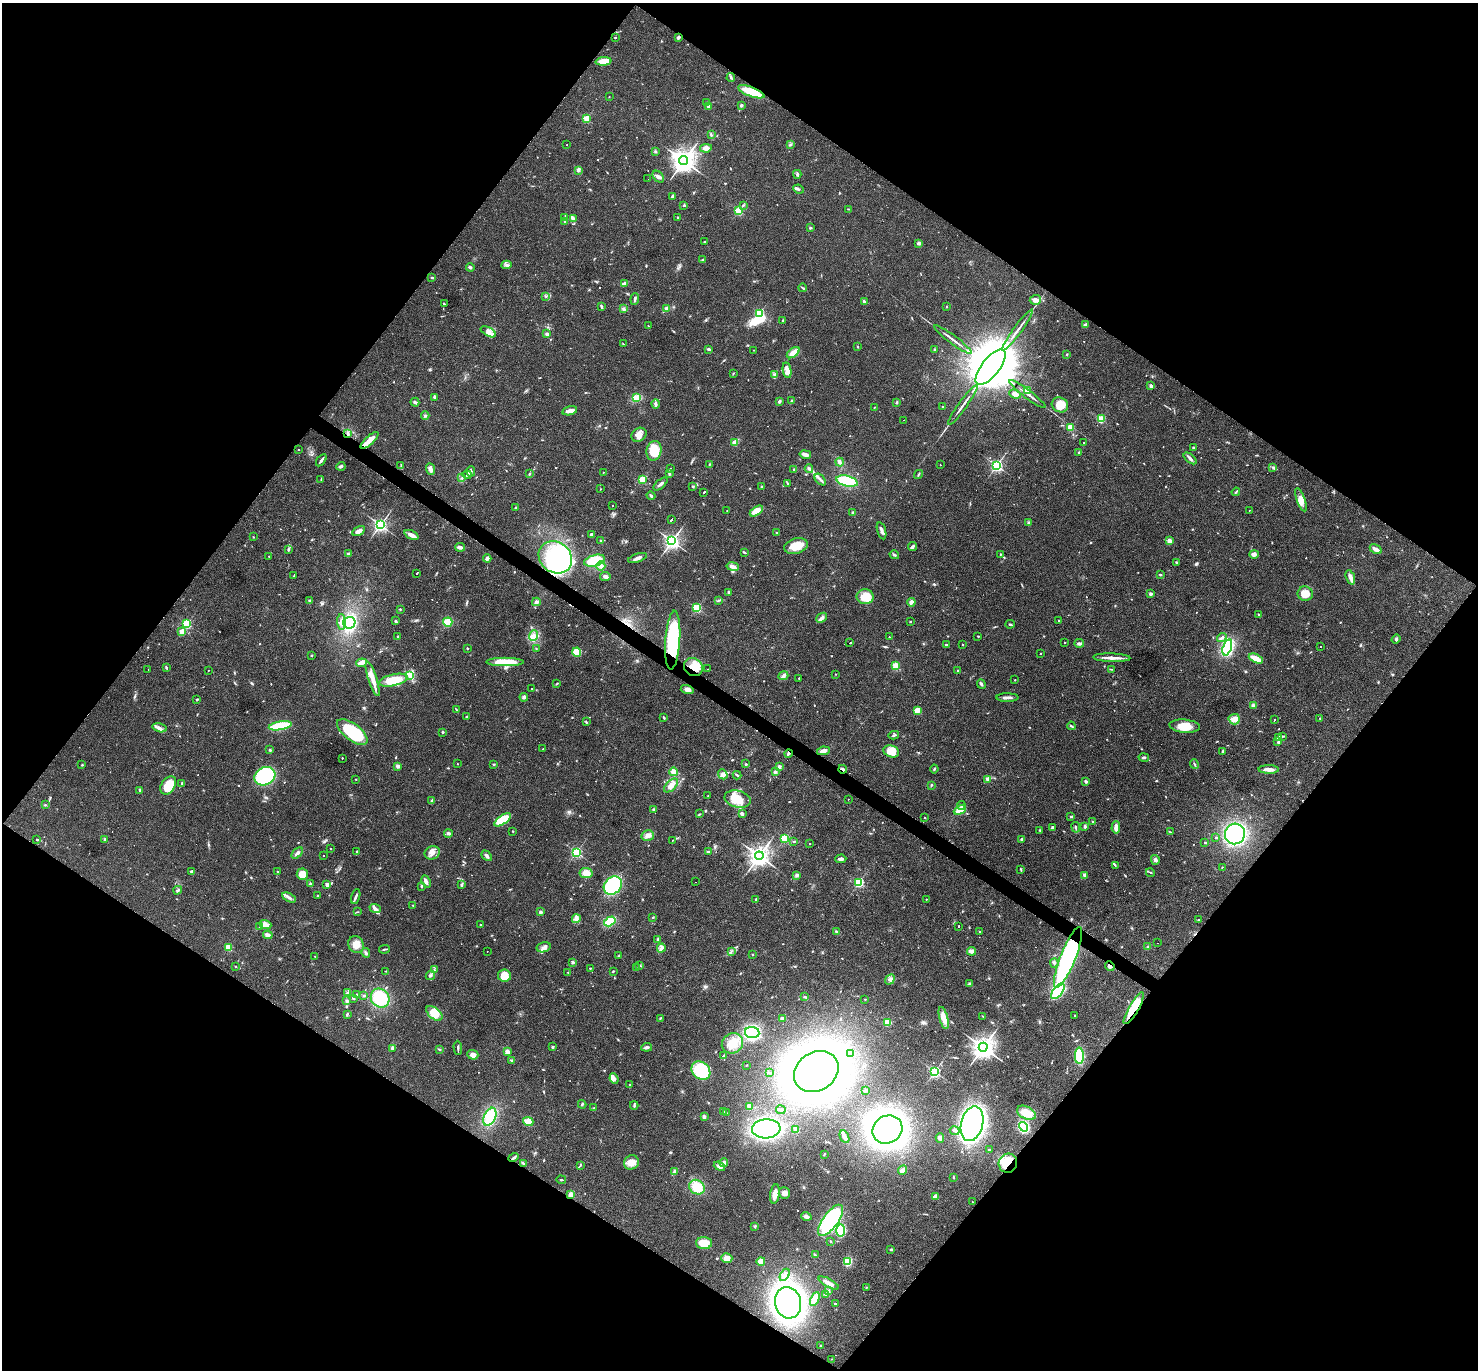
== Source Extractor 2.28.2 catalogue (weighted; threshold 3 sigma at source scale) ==
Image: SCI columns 1-5901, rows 289-5759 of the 5901 x 5907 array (HDU 1 of 3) = the unmasked area's bounding box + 8 px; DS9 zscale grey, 4 x 4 block average (1 PNG px = mean of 4 x 4 image px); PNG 1480 x 1372 px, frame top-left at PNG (2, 3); each listed source drawn as its Kron ellipse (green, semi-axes under 4 px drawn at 4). Shown black and unused: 50% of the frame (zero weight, under 3 of 4 exposures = <1% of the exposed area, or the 3 px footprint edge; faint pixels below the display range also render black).
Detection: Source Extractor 2.28.2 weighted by HDU 2 'WHT'. Background 0.0572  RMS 0.0052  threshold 0.0232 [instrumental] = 3 sigma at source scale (4.5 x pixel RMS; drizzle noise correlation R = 1.50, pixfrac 1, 0.05/0.05 arcsec/px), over >= 5 px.
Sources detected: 922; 4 too faint to see at this stretch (4 x 4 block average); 8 inside a brighter object's white glare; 30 cosmic-ray / hot-pixel residue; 1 long thin detection or spike segment (spike, bleed or trail) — neither listed nor drawn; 11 coinciding with a brighter row at this scale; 39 inside a brighter listed object's ellipse — not listed separately; of the other 829, all 500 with FLUX_AUTO >= 1.9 (the completeness limit of this list) listed and drawn (329 fainter detections not listed), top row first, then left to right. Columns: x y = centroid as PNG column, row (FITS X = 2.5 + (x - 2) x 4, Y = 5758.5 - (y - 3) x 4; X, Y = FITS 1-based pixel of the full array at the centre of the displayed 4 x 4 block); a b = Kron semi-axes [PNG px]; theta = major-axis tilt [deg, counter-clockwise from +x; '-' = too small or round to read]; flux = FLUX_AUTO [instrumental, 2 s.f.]
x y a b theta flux
615 37 2 2 - 7.2
678 37 2 2 - 8.5
603 61 8 4 5 40
731 77 4 2 - 3.7
751 92 14 4 -20 81
609 97 2 2 - 2.3
706 102 2 2 - 7.4
741 105 2 2 - 24
708 106 3 2 - 6.3
587 119 2 2 - 170
711 135 3 2 - 2.7
567 145 2 2 - 2.4
790 145 2 2 - 2.3
706 148 6 4 10 15
655 151 3 3 - 3.8
684 161 4 4 - 2300
578 170 3 3 - 6
797 174 4 2 - 4.2
658 177 7 4 -47 11
648 179 2 2 - 4.6
798 189 5 2 - 6
672 197 2 2 - 2.3
684 205 4 2 - 2.5
743 205 4 2 - 2.8
849 209 4 2 - 2
739 211 2 2 - 250
564 217 3 2 - 2.5
678 217 3 2 - 2.7
573 219 3 2 - 2.8
564 222 4 2 - 2.5
810 228 3 2 - 3.3
705 242 2 2 - 3.4
919 243 4 2 - 11
702 260 3 2 - 3.4
506 265 5 3 - 7.5
470 267 4 3 - 4.7
432 277 3 2 - 3.2
624 283 4 3 - 7.5
803 288 4 2 - 3.5
545 296 3 2 - 2.2
635 299 6 2 84 6
1035 300 5 5 - 15
864 302 3 2 - 4.6
444 304 2 2 - 2.1
601 306 3 2 - 6.7
946 307 3 2 - 2.3
667 308 2 2 - 57
623 309 3 2 - 4
759 313 2 2 - 250
783 321 3 2 - 3.1
1086 324 3 2 - 9
648 326 3 2 - 2.1
1017 330 25 2 54 21
488 332 8 4 -30 16
547 334 3 2 - 8.5
953 340 23 2 -37 16
623 344 3 2 - 2.2
858 347 3 2 - 2.6
709 349 4 2 - 6.3
754 350 2 2 - 3.4
935 350 4 2 - 3.3
793 353 7 3 37 33
1067 354 2 2 - 2.2
991 367 21 9 51 33000
787 370 8 3 -80 23
733 374 3 2 - 2.2
774 374 3 2 - 2.6
1151 386 2 2 - 36
1027 390 4 4 - 7.5
1015 394 6 3 -21 20
1027 394 22 2 -37 18
434 397 4 2 - 5.3
636 398 4 3 - 45
779 401 2 2 - 10
792 401 2 2 - 3.4
415 402 4 3 - 5
897 402 3 2 - 3.1
656 404 4 3 - 7.8
963 405 24 2 54 17
1060 405 8 7 - 49
874 407 2 2 - 4.3
943 407 2 2 - 3.6
570 411 7 3 15 19
425 416 4 2 - 4
1101 419 2 2 - 180
904 420 2 2 - 2.5
1070 427 2 2 - 150
348 433 4 2 - 5.1
639 435 8 6 36 22
370 440 11 3 43 29
1084 442 2 2 - 2.6
735 443 3 3 - 30
1193 448 2 2 - 23
298 450 2 2 - 2.8
654 451 10 7 78 76
1079 452 2 2 - 12
805 454 6 3 -11 15
1190 458 7 3 -41 8.3
321 460 7 2 54 8.3
840 462 4 2 - 10
709 465 3 2 - 2.5
940 465 2 2 - 4.6
997 465 2 2 - 650
341 466 5 3 - 7.1
401 466 4 2 - 2.8
1273 467 3 2 - 3.2
430 469 6 4 -70 15
670 469 2 2 - 2.7
794 469 2 2 - 3
809 469 4 2 - 3.8
471 471 5 2 - 7.6
603 472 2 2 - 1.9
529 474 3 2 - 2.3
669 474 2 2 - 4.9
918 474 5 2 - 2.8
467 475 4 2 - 2.8
462 478 2 2 - 2.2
321 479 3 2 - 2.3
642 479 2 2 - 180
820 480 7 2 -46 7.5
847 481 11 5 -14 140
787 483 3 2 - 2.3
661 484 8 2 41 10
693 486 3 2 - 3.4
761 486 3 2 - 2.4
600 489 2 2 - 2.2
704 492 3 2 - 140
1236 492 4 2 - 3.5
651 496 4 2 - 5.9
1301 500 12 4 -71 20
612 506 2 2 - 54
515 507 2 2 - 2.5
727 510 2 2 - 4.3
1249 510 2 2 - 2
756 511 7 4 33 28
853 513 4 3 - 5.5
671 520 3 2 - 200
1029 523 3 3 - 4.5
380 525 2 2 - 760
359 531 7 3 30 16
882 531 9 2 -74 9.8
777 533 3 2 - 2.6
592 534 3 3 - 9
411 535 7 3 -24 18
253 537 2 2 - 2.4
601 541 2 2 - 4.2
672 541 3 3 - 950
1169 541 3 3 - 20
796 546 12 7 15 54
912 546 4 2 - 6.4
460 547 5 3 - 13
288 549 3 2 - 2.3
1376 549 6 2 -27 19
744 552 4 2 - 3.8
348 554 3 2 - 8
1000 554 2 2 - 2
1254 554 5 3 - 12
894 555 5 2 - 4.7
269 556 2 2 - 3.7
555 557 17 15 -37 630
487 558 4 4 - 10
637 558 10 3 18 14
595 561 11 5 15 99
1177 562 3 2 - 3.3
601 566 5 3 - 8.7
733 567 6 4 -10 15
417 573 3 2 - 120
1160 575 2 2 - 3.8
294 576 3 2 - 2.7
605 576 5 3 - 11
1350 577 7 3 -70 20
728 592 2 2 - 3.9
1150 594 3 3 - 6.3
1305 594 8 7 - 38
865 597 8 7 - 60
309 600 2 2 - 18
718 600 3 2 - 2.5
536 602 4 3 - 7.3
911 602 4 3 - 12
697 608 2 2 - 290
400 609 2 2 - 2.5
1258 614 3 2 - 2.4
822 618 6 3 41 9.1
1059 620 2 2 - 4.5
396 621 3 3 - 3.5
341 622 8 3 -87 14
448 622 5 4 - 43
910 622 2 2 - 10
349 623 6 5 - 230
187 624 2 2 - 360
1010 624 5 2 - 3.4
182 632 2 2 - 110
398 636 2 2 - 11
533 636 5 4 - 14
978 636 2 2 - 2.7
889 637 2 2 - 6.2
1222 638 5 3 - 7.4
1396 639 5 3 - 5.2
673 640 29 7 86 220
850 642 2 2 - 200
1065 642 2 2 - 7.2
1079 643 5 3 - 6
962 644 2 2 - 3.4
946 645 3 2 - 3
1321 646 2 2 - 160
1227 647 8 4 73 230
467 648 2 2 - 13
536 649 2 2 - 2
577 652 4 4 - 64
1040 653 2 2 - 2.8
312 655 2 2 - 2.5
1112 658 18 2 -2 25
1256 659 7 3 -25 43
505 662 19 4 0 100
361 663 5 3 - 10
896 666 2 2 - 200
693 667 10 8 -36 52
166 668 4 2 - 3.6
148 669 2 2 - 2.1
707 669 2 2 - 3.5
1111 669 3 2 - 2.9
208 670 2 2 - 2.4
958 671 3 2 - 3
836 674 2 2 - 3.7
410 676 4 3 - 8.3
783 676 5 3 - 7.2
799 678 2 2 - 2
373 679 18 4 -72 34
393 680 15 5 12 98
1015 680 2 2 - 4.5
557 684 4 2 - 2.5
981 684 5 2 - 5.3
532 688 2 2 - 21
687 689 6 4 -16 13
524 697 4 3 - 5.5
1007 698 11 2 -1 13
197 699 2 2 - 4.1
1253 705 4 3 - 5.2
456 709 4 2 - 2.3
917 710 4 3 - 20
467 717 3 2 - 2.8
664 717 3 2 - 3.5
1320 718 2 2 - 2.4
1234 719 5 5 - 17
1274 720 2 2 - 76
586 722 2 2 - 2.6
280 726 11 3 10 160
1071 726 4 2 - 3.6
1185 726 15 6 -5 44
160 728 7 4 -15 12
352 732 18 8 -37 230
443 732 3 2 - 2.7
894 735 5 2 - 4.2
1282 736 3 3 - 4.6
1279 737 2 2 - 2.5
1278 742 3 2 - 3.8
543 749 2 2 - 69
270 750 3 2 - 4.5
823 751 6 3 10 15
891 751 8 5 -18 51
1223 751 3 2 - 3.3
788 754 4 2 - 9
342 758 2 2 - 3.3
1144 758 5 2 - 4.4
457 764 2 2 - 3.3
494 764 3 2 - 2.6
746 764 2 2 - 4
1194 764 5 2 - 3.1
82 765 2 2 - 2.3
398 766 4 3 - 8.4
779 767 2 2 - 42
843 769 4 2 - 6
934 769 4 2 - 3
1269 769 10 3 -1 21
673 772 4 3 - 29
775 772 4 3 - 5.2
723 774 5 4 - 9.9
737 775 4 2 - 3.4
265 776 11 8 26 240
356 779 2 2 - 2.3
988 779 2 2 - 69
1086 781 2 2 - 30
182 783 3 2 - 4.3
168 785 10 6 56 84
671 785 9 5 44 20
931 785 3 2 - 3.5
140 790 4 2 - 4.1
708 796 2 2 - 2.3
737 799 13 8 -13 62
848 799 2 2 - 2.1
431 801 2 2 - 2.2
45 805 3 2 - 2.8
961 805 4 2 - 3
653 809 3 3 - 3.4
960 810 6 4 27 43
700 814 3 2 - 2.1
742 814 3 3 - 7.7
1071 817 3 2 - 5.1
925 818 2 2 - 6.9
503 820 10 4 36 75
1093 822 2 2 - 2.6
1085 826 4 3 - 5.5
1052 827 4 2 - 5.9
1076 827 5 2 - 3.9
1116 827 6 3 86 16
1040 830 2 2 - 5.9
513 831 2 2 - 2.6
1170 832 3 2 - 2
448 833 4 3 - 5.3
1235 834 10 10 - 470
648 835 6 5 - 15
785 838 2 2 - 250
1216 838 2 2 - 9.3
104 839 3 2 - 3
1021 839 3 3 - 3.7
37 840 3 2 - 3
672 840 2 2 - 2.1
794 841 2 2 - 2.6
1205 842 2 2 - 4.1
810 844 2 2 - 3.1
331 849 2 2 - 4.3
357 851 3 2 - 2.2
576 852 2 2 - 540
708 852 4 2 - 3
297 853 7 3 41 8.6
432 853 8 6 21 18
323 856 2 2 - 4.5
487 856 6 3 -48 9.3
759 856 4 3 - 2000
841 859 5 3 - 9.7
1155 860 5 4 - 8.1
1115 865 3 2 - 2
1222 867 2 2 - 2.1
1021 869 3 2 - 2.7
192 871 3 2 - 11
278 872 2 2 - 9
1150 872 4 2 - 3.5
586 873 6 5 - 30
302 874 6 5 - 33
797 875 4 3 - 4.7
1084 875 3 2 - 8.8
426 882 6 3 -64 12
696 882 2 2 - 7.4
859 882 2 2 - 400
310 884 3 3 - 3.7
462 884 3 2 - 5.4
327 885 2 2 - 46
613 885 10 8 45 230
421 886 3 2 - 3.4
178 890 4 2 - 4.7
317 896 2 2 - 11
356 896 8 2 72 9.1
289 897 7 3 -28 10
926 899 2 2 - 2.8
756 900 3 2 - 4.2
413 905 2 2 - 4.5
375 908 6 3 -20 9.2
358 912 3 2 - 1.9
540 912 2 2 - 29
653 917 2 2 - 3.1
576 919 4 4 - 10
1199 919 2 2 - 1.9
610 921 6 4 32 75
265 924 6 3 -21 24
480 925 2 2 - 6.6
959 926 2 2 - 67
260 927 3 2 - 2.7
837 932 4 2 - 5.2
979 932 2 2 - 2.3
268 935 5 3 - 13
658 940 3 2 - 8.4
1157 943 2 2 - 2.3
356 944 8 7 - 35
228 947 2 2 - 140
544 947 7 5 13 15
1148 947 3 3 - 3.6
661 948 4 3 - 10
384 949 5 2 - 4
487 951 2 2 - 2.7
972 951 4 3 - 13
731 952 3 2 - 1.9
366 953 5 2 - 6.8
753 955 2 2 - 7.6
315 956 2 2 - 5.8
619 956 2 2 - 2
1068 957 32 7 68 680
573 962 2 2 - 29
1054 963 4 2 - 3.9
639 965 3 2 - 2
235 966 2 2 - 2.4
1110 966 5 3 - 8.9
590 968 2 2 - 6
636 968 2 2 - 2.9
434 970 3 2 - 3.5
386 971 2 2 - 2.7
613 971 4 2 - 2.3
568 972 2 2 - 3.9
430 975 5 3 - 7
504 976 6 6 - 45
890 980 5 4 - 10
970 984 4 2 - 8.2
1058 991 9 4 51 180
348 993 3 2 - 6.4
356 994 2 2 - 2.7
364 996 2 2 - 2.2
805 997 3 2 - 4.1
353 998 3 2 - 4.6
380 998 10 9 - 110
865 999 2 2 - 2.1
347 1001 2 2 - 8.5
1134 1008 18 5 60 88
434 1013 9 5 -40 46
347 1014 4 2 - 3.7
1075 1015 2 2 - 4.4
983 1016 3 2 - 1.9
660 1018 3 2 - 2.8
782 1018 4 2 - 7.1
944 1018 11 4 -76 35
887 1022 3 3 - 51
752 1032 7 5 -7 260
732 1043 11 9 33 48
552 1047 3 2 - 4
647 1047 5 2 - 7.3
983 1047 4 4 - 2200
392 1048 3 2 - 3.6
458 1048 7 2 -88 5.7
439 1049 4 2 - 3.6
507 1052 2 2 - 80
850 1054 2 2 - 3.2
473 1055 5 5 - 15
723 1056 3 2 - 2.4
1079 1056 8 4 -90 120
512 1060 4 2 - 3
747 1065 2 2 - 2.1
701 1071 10 8 -42 200
935 1071 2 2 - 610
816 1072 23 19 33 2300
769 1073 4 2 - 2.8
614 1079 5 4 - 11
630 1085 4 2 - 3.3
865 1090 3 2 - 2.7
582 1104 4 2 - 4.2
634 1105 4 2 - 3.5
749 1106 2 2 - 77
594 1108 2 2 - 5.9
781 1110 5 2 - 4.4
723 1112 3 2 - 3.1
726 1113 3 2 - 2.3
1026 1113 10 6 -28 38
490 1117 9 6 65 110
704 1117 4 2 - 7.3
528 1121 5 4 - 28
972 1124 18 11 76 1000
1024 1127 5 4 - 200
766 1129 14 9 4 460
796 1129 3 2 - 14
887 1129 15 13 31 1600
955 1131 5 2 - 7.3
844 1137 7 2 -65 21
940 1138 4 3 - 7.6
989 1150 2 2 - 12
824 1154 3 2 - 2.1
513 1158 5 3 - 6.7
631 1162 8 7 - 33
724 1163 4 4 - 8.6
1008 1163 9 9 - 78
523 1164 3 2 - 3.2
580 1165 4 2 - 2.1
719 1166 6 4 -21 13
902 1170 5 4 - 9.2
674 1172 4 3 - 5.7
953 1177 3 2 - 2.4
561 1180 4 2 - 3
697 1187 8 7 - 63
784 1193 6 5 - 16
775 1194 10 4 81 29
571 1195 2 2 - 95
936 1197 4 3 - 25
972 1202 2 2 - 3.9
806 1216 5 4 - 8.6
831 1220 18 7 54 390
755 1226 3 3 - 3.4
841 1231 6 4 90 150
831 1241 2 2 - 2.6
704 1243 8 6 -3 50
891 1249 2 2 - 4.8
815 1255 3 2 - 5.6
727 1258 5 4 - 19
761 1261 4 4 - 21
847 1262 4 3 - 68
785 1275 6 3 59 8.7
829 1283 11 2 -28 22
867 1287 2 2 - 2
828 1291 3 3 - 3.8
825 1295 4 2 - 2.5
815 1299 7 2 64 30
788 1303 16 13 -75 1400
835 1304 2 2 - 2.9
821 1346 3 2 - 2.3
832 1359 2 2 - 2.1
Overlapping masked pixels (flux is a lower limit): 11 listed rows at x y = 751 92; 348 433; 673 640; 693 667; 788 754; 843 769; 1068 957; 1110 966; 1134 1008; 1008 1163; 571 1195
Diffuse or blended objects may show on this block-average render without a row.